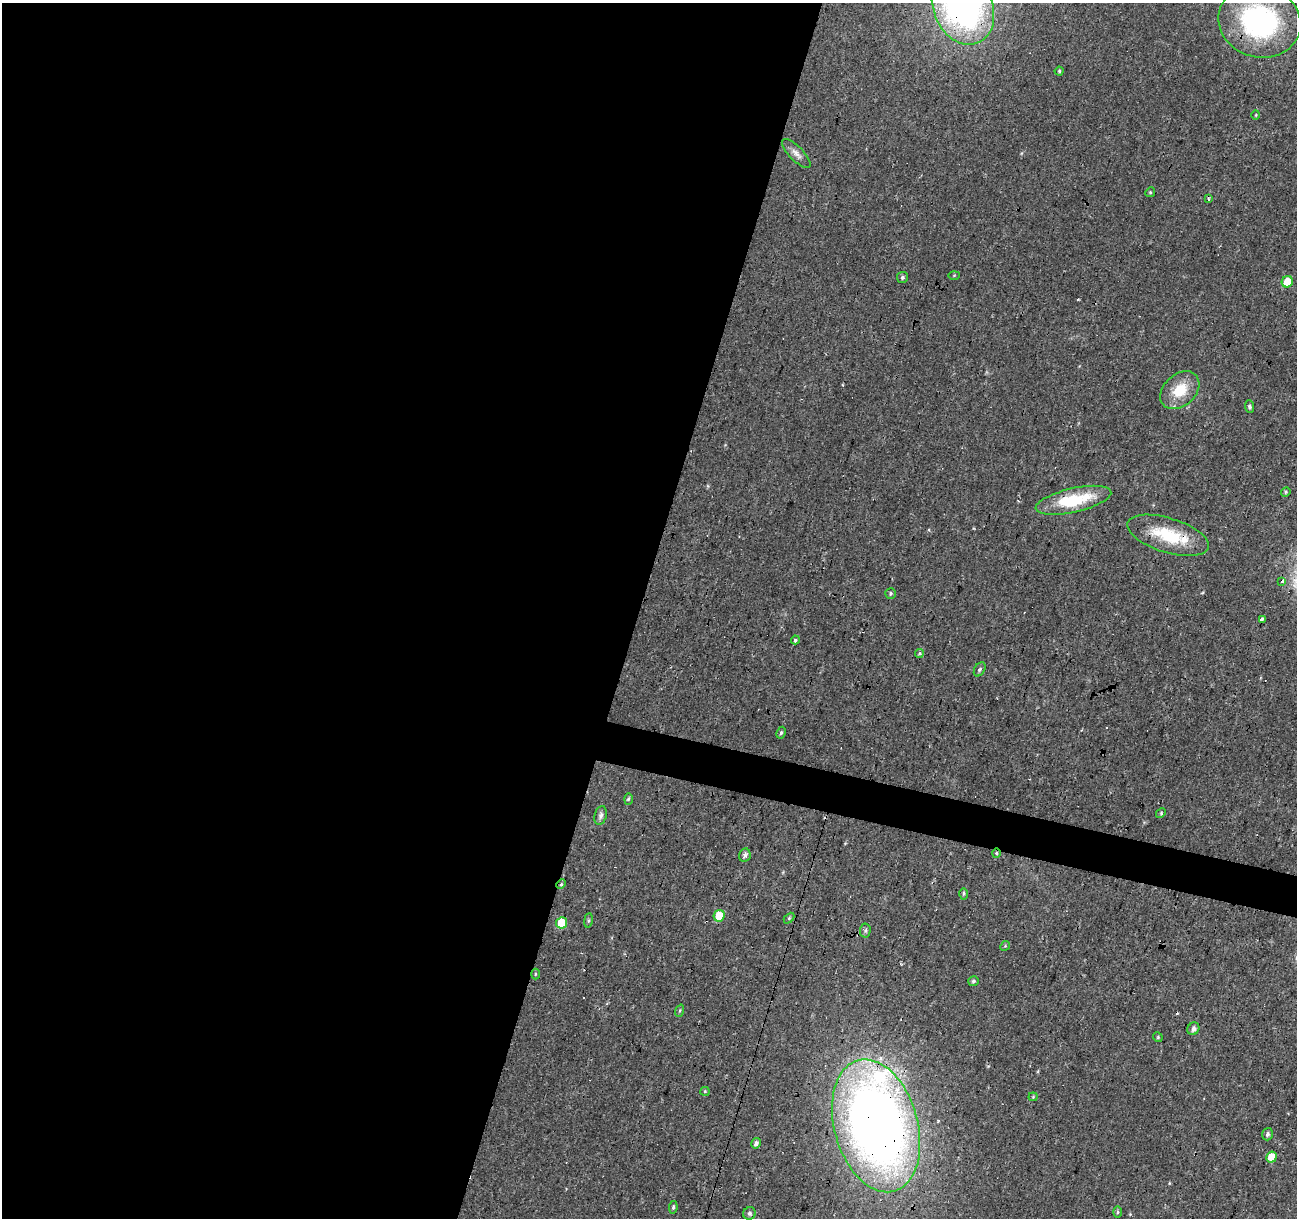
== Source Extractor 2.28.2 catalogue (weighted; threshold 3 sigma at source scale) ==
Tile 5 of 4 x 4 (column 1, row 2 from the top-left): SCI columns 1-1295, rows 2652-3867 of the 5186 x 5364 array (HDU 1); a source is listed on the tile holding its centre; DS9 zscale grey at full resolution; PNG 1299 x 1220 px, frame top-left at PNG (2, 3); each listed source drawn as its Kron ellipse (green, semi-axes under 4 px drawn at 4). Shown black and unused: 51% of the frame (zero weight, under 2 of 3 exposures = <1% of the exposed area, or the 3 px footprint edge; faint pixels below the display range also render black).
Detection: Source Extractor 2.28.2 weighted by HDU 2 'WHT'; one run over the whole footprint, this tile lists its part. Background 0.024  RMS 0.0033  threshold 0.015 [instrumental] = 3 sigma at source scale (4.5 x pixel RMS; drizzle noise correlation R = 1.50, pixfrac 1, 0.0396/0.0396 arcsec/px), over >= 5 px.
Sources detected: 56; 5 cosmic-ray / hot-pixel residue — neither listed nor drawn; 2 inside a brighter listed object's ellipse — not listed separately; the other 49 listed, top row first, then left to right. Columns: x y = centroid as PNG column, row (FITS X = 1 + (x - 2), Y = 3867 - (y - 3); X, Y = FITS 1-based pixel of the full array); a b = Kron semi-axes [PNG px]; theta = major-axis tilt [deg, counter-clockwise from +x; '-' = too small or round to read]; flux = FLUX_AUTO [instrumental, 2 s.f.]
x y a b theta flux
963 6 40 29 -68 130
1260 22 41 35 -16 60
1059 71 4 4 - 0.48
1256 115 5 3 - 0.29
796 154 19 7 -45 2
1150 192 5 4 - 0.44
1208 199 4 3 - 0.74
954 275 5 4 - 0.33
902 277 5 5 - 0.71
1287 282 6 5 - 6.7
1180 390 22 16 42 9
1249 406 6 4 -87 0.89
1286 492 5 4 - 0.44
1073 500 39 12 13 17
1168 535 42 17 -17 16
1281 581 3 3 - 13
890 593 5 5 - 0.53
1262 619 3 3 - 31
795 640 4 3 - 2.1
919 653 4 4 - 0.45
980 669 7 5 59 0.66
781 733 6 4 62 0.57
628 799 6 4 88 0.46
1161 813 5 4 - 0.41
601 816 9 6 73 1.1
996 853 4 4 - 0.45
745 855 6 5 - 1.2
561 884 5 4 - 0.42
964 894 5 4 - 0.47
719 916 6 5 - 8.5
789 918 6 4 46 0.42
588 920 7 4 82 0.49
561 923 6 5 - 9.8
865 930 7 5 86 0.7
1005 946 5 4 - 0.39
535 974 5 3 - 0.38
973 981 5 5 - 0.64
680 1011 6 4 70 0.48
1193 1029 6 5 - 1.3
1158 1037 5 4 - 0.4
705 1091 4 4 - 0.35
1033 1097 4 4 - 0.33
876 1126 68 41 -74 320
1267 1134 6 5 - 0.89
756 1143 5 5 - 1.2
1271 1157 6 5 - 5
673 1207 6 4 81 0.54
1118 1212 6 4 89 0.48
749 1213 6 6 - 0.9
Overlapping masked pixels (flux is a lower limit): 6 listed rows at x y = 963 6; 1260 22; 1168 535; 996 853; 561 884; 876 1126
Isophote crosses this tile's border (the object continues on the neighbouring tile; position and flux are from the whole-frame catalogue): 2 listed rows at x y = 963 6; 1260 22